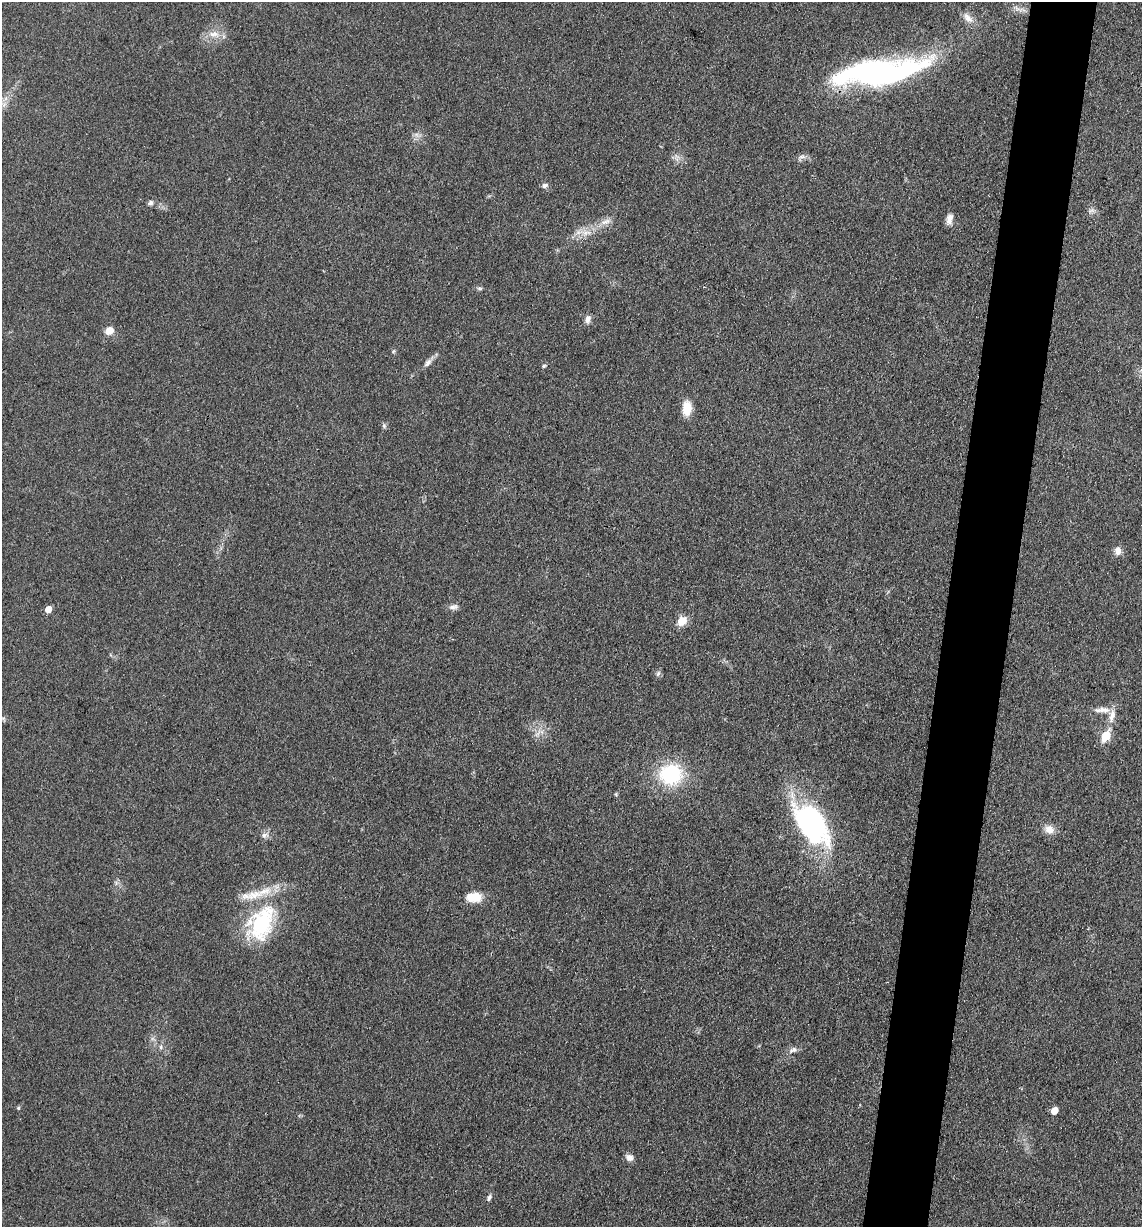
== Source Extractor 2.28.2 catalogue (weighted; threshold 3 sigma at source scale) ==
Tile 10 of 4 x 4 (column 2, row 3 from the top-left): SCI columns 1386-2525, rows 1231-2455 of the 4932 x 4909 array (HDU 1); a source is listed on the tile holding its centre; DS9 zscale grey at full resolution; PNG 1144 x 1229 px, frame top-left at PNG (2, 2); no overlay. Shown black and unused: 6% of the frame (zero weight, under 3 of 4 exposures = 1% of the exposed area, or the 3 px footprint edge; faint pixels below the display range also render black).
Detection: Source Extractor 2.28.2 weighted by HDU 2 'WHT'; one run over the whole footprint, this tile lists its part. Background 0.103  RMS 0.0072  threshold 0.0324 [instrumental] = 3 sigma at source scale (4.5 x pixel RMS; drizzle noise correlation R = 1.50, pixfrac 1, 0.05/0.05 arcsec/px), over >= 5 px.
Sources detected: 42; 1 too faint to see at this stretch — not listed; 1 inside a brighter listed object's ellipse — not listed separately; the other 40 listed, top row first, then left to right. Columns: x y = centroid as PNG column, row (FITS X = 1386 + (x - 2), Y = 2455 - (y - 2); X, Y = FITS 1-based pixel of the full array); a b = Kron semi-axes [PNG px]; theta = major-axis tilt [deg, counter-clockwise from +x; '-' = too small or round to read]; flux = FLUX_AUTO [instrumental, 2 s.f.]
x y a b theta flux
968 18 17 9 -48 6
214 34 17 9 -7 7.7
880 72 94 24 8 210
4 105 7 6 - 2.7
802 157 11 4 -4 2.4
545 185 9 6 18 2.3
150 203 7 6 - 2.2
1091 211 11 6 18 2.3
949 219 12 7 74 5
606 222 19 6 19 5.8
586 233 16 6 13 6.6
480 288 7 4 -19 1.4
588 319 12 7 82 3.3
109 331 9 8 - 7
394 351 6 4 70 0.95
428 363 13 7 48 3.5
544 366 5 5 - 1.2
687 408 15 9 87 12
384 426 7 5 -70 1.5
1118 551 10 8 -80 4.7
453 607 12 7 15 3.3
48 609 6 5 - 7.3
682 621 12 9 48 9.1
658 673 9 5 63 1.8
1102 710 24 7 2 6.2
1112 716 22 8 78 7.1
1106 736 14 9 61 12
670 774 20 18 3 62
616 794 5 4 - 0.91
811 824 54 28 -54 130
1049 829 12 10 -27 7
265 835 10 6 12 2.8
474 897 19 12 1 11
261 923 48 31 63 74
161 1047 6 5 - 1.6
793 1050 13 7 23 3.6
18 1108 5 4 - 0.99
1054 1111 6 5 - 9.2
629 1157 10 8 -31 3.7
489 1197 9 5 67 2.2
Overlapping masked pixels (flux is a lower limit): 1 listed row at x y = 880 72